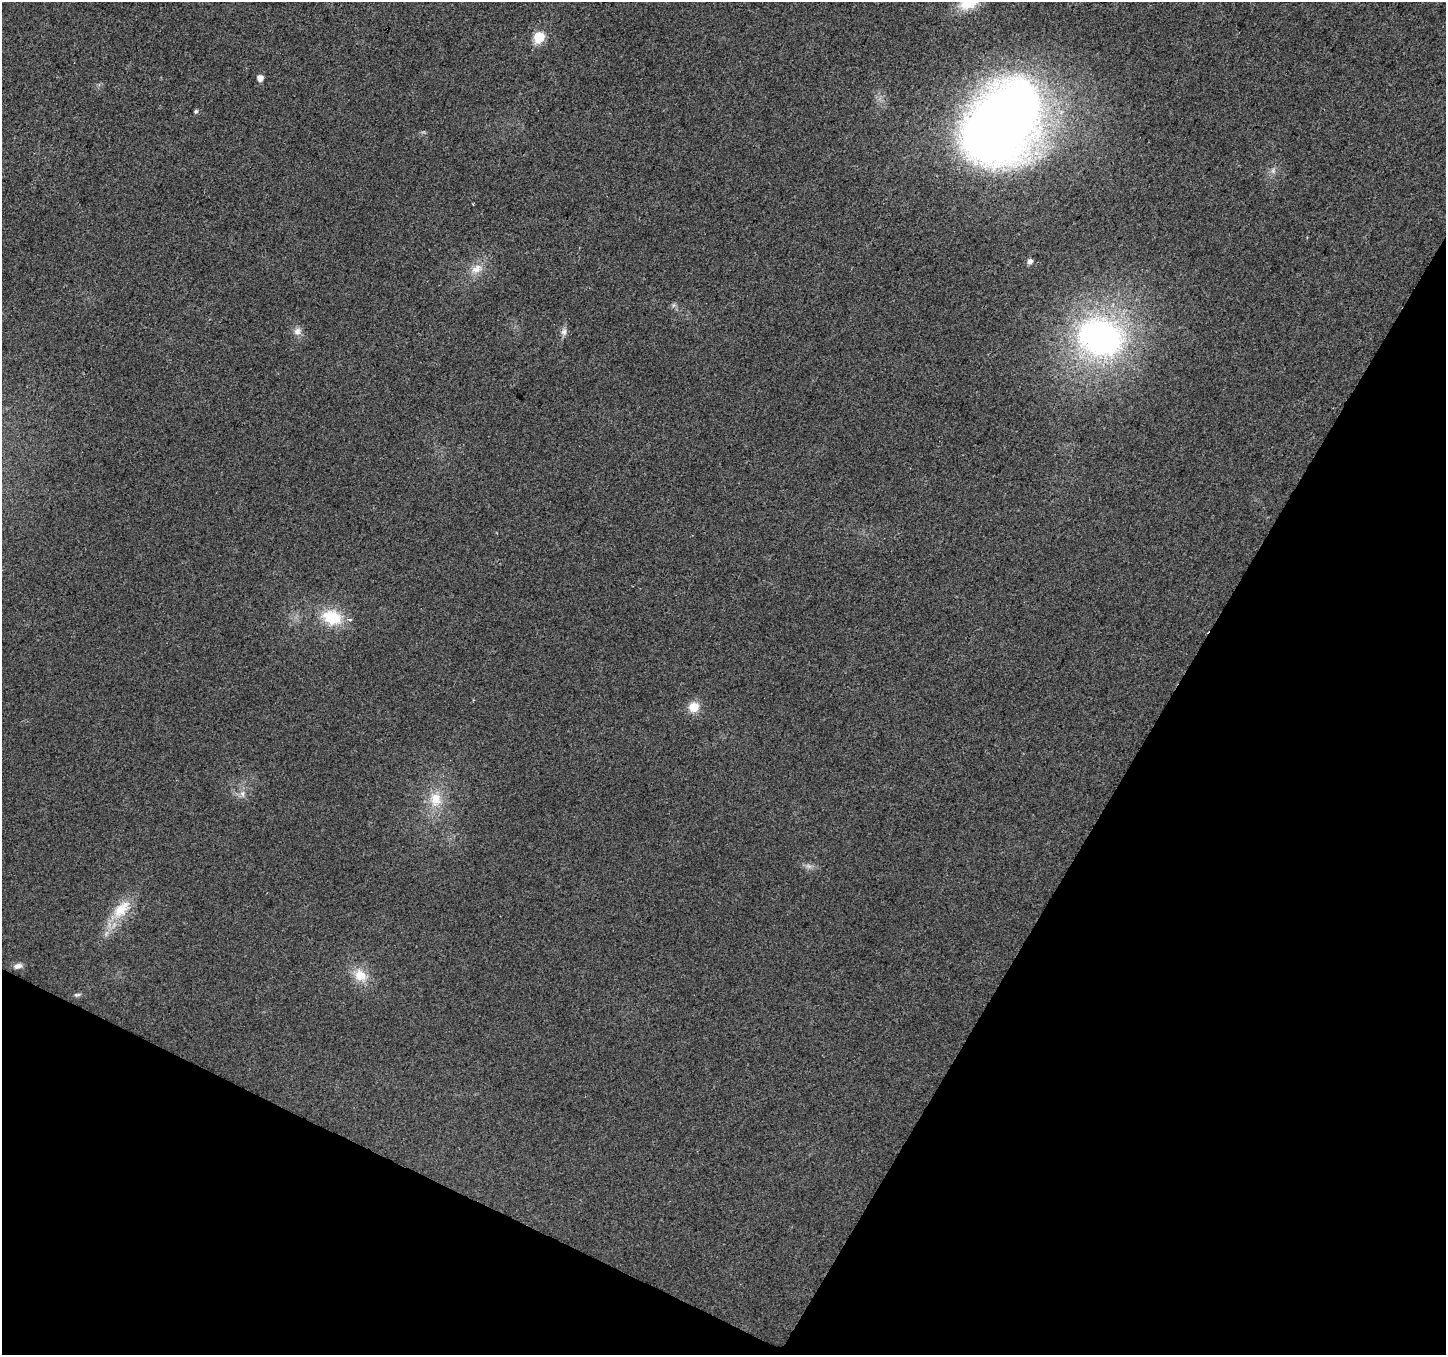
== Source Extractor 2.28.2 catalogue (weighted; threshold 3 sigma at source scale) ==
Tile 15 of 4 x 4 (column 3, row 4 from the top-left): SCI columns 2894-4337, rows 265-1617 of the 5781 x 5874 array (HDU 1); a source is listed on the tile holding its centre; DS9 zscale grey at full resolution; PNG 1448 x 1357 px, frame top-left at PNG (2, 2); no overlay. Shown black and unused: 27% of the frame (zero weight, under 2 of 3 exposures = <1% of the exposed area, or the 3 px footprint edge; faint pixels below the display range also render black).
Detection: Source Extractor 2.28.2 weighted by HDU 2 'WHT'; one run over the whole footprint, this tile lists its part. Background 0.0221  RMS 0.0079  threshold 0.0355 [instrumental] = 3 sigma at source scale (4.5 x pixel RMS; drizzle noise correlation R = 1.50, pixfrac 1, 0.0396/0.0396 arcsec/px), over >= 5 px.
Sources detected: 23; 1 inside a brighter listed object's ellipse — not listed separately; the other 22 listed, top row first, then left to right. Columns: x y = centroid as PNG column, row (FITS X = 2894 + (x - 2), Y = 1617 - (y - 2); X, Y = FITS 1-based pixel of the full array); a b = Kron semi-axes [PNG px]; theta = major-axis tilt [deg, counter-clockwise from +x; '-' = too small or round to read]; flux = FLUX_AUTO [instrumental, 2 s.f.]
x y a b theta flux
969 2 31 17 29 25
539 37 6 6 - 55
260 78 5 5 - 5.9
196 111 5 5 - 1.3
1002 123 76 57 54 830
1273 171 7 6 - 2.3
473 204 3 2 - 0.6
1030 261 5 5 - 3.8
477 269 17 11 31 9.1
674 305 7 4 71 1.4
297 331 12 9 49 4.3
564 332 10 7 85 3.2
1100 337 50 41 -17 250
332 617 25 18 -20 29
694 707 11 11 - 12
242 794 9 6 -90 3.2
436 799 22 18 -85 19
808 866 8 5 -11 2.6
121 909 32 17 46 23
18 966 11 6 17 3.5
360 975 19 15 -42 14
77 995 9 4 0 1.6
Isophote crosses this tile's border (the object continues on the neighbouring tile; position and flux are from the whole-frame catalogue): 1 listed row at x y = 969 2